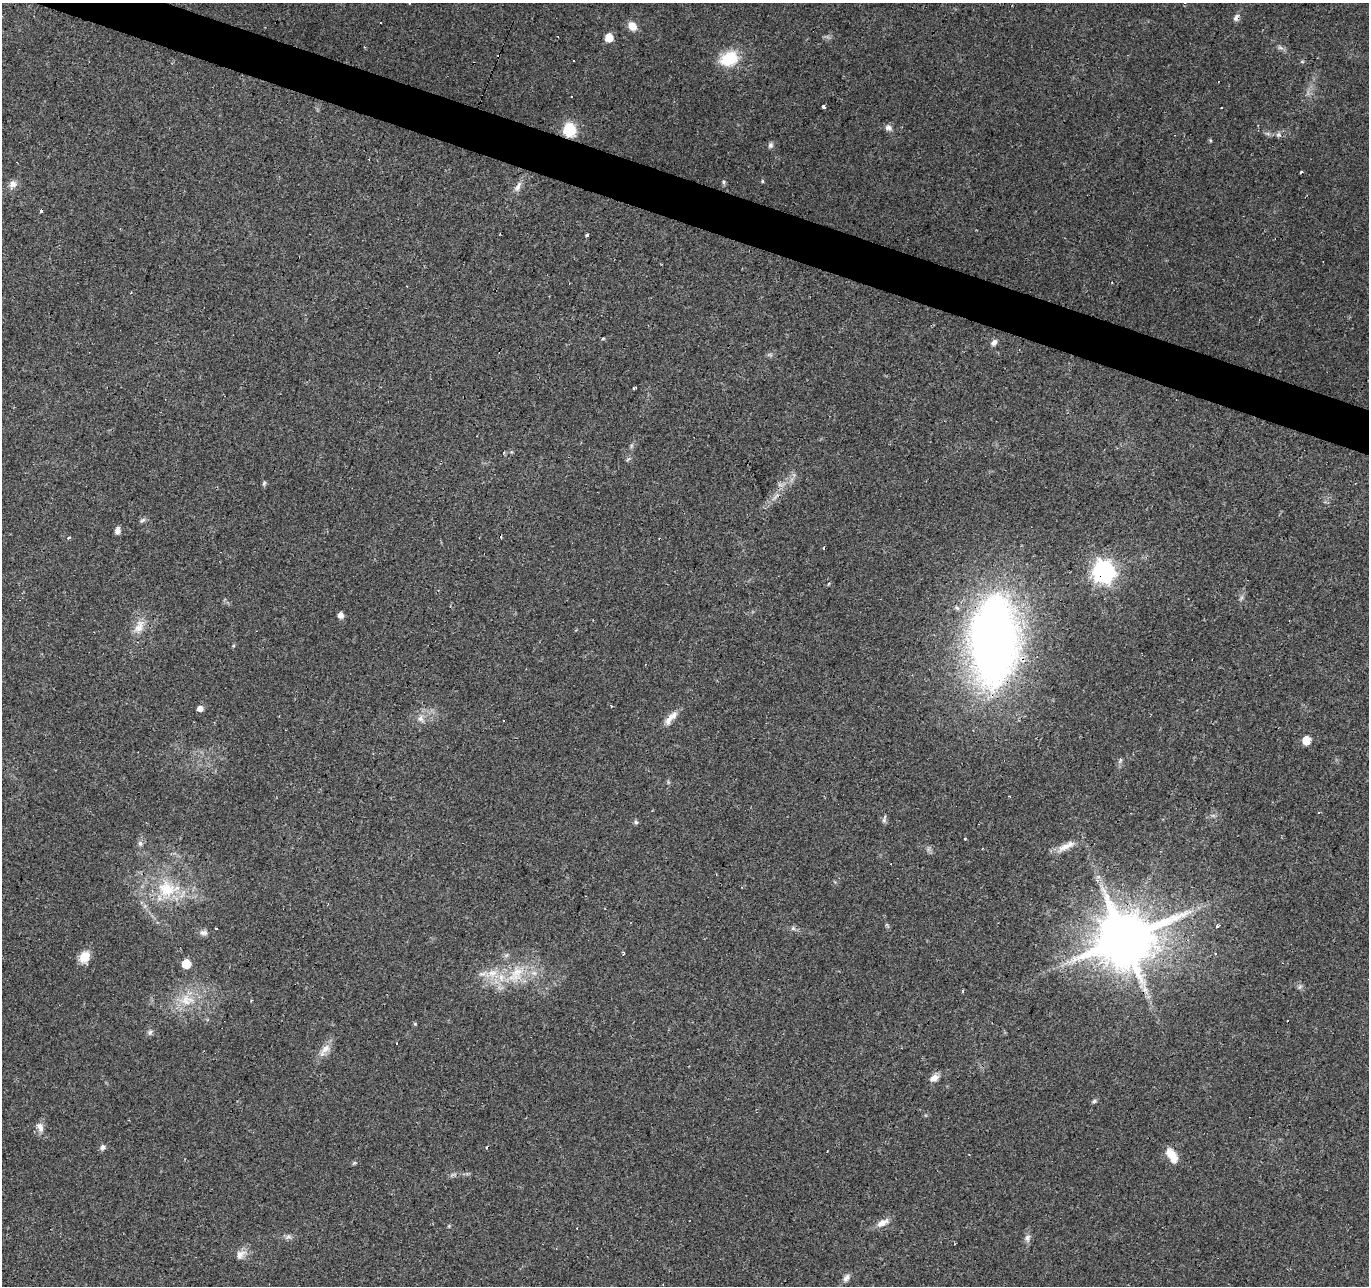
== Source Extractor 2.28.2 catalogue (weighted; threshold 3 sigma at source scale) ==
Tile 11 of 4 x 4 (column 3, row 3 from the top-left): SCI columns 2737-4103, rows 1492-2775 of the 5474 x 5616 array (HDU 1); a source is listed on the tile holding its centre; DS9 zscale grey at full resolution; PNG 1371 x 1288 px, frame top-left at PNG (2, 3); no overlay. Shown black and unused: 3% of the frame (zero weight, under 2 of 3 exposures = <1% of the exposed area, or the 3 px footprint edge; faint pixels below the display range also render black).
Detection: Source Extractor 2.28.2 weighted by HDU 2 'WHT'; one run over the whole footprint, this tile lists its part. Background 0.066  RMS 0.0056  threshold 0.025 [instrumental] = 3 sigma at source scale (4.5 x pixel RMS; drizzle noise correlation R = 1.50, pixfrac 1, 0.0396/0.0396 arcsec/px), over >= 5 px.
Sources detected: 84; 9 cosmic-ray / hot-pixel residue — not listed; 2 inside a brighter listed object's ellipse — not listed separately; the other 73 listed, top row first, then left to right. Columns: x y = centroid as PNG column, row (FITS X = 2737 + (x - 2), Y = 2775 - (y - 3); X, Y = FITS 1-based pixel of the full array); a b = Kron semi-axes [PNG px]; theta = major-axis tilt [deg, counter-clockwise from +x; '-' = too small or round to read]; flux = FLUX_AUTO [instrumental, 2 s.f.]
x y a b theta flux
410 3 3 3 - 1
1236 18 10 6 74 2
632 26 10 8 -46 5.8
609 37 6 6 - 9.6
1280 48 9 4 -9 1.3
729 59 18 13 24 21
824 106 3 3 - 6.4
888 128 9 7 -27 2.3
569 130 7 6 - 72
1278 135 6 5 - 1.1
770 145 8 6 76 1.5
1301 172 3 3 - 2.4
762 181 4 4 - 0.61
724 182 5 5 - 0.92
13 184 11 9 -3 3.2
518 186 17 6 64 3.1
587 235 3 3 - 2.2
1112 283 3 2 - 0.42
994 343 10 6 52 2.1
770 355 7 4 -19 0.99
634 388 3 3 - 1
628 459 7 4 37 0.83
264 483 6 5 - 0.92
775 497 13 4 50 2.2
143 520 9 5 27 1.2
117 530 8 6 84 2.3
69 537 4 3 - 1
1103 572 9 8 - 310
340 615 5 5 - 3.4
139 627 20 11 60 6.8
993 642 68 35 88 490
233 646 5 4 - 0.6
611 706 3 3 - 0.72
200 708 6 5 - 2.8
420 718 9 9 - 3
671 718 23 7 49 5.1
1306 740 6 6 - 12
1319 812 4 2 - 0.42
884 820 7 6 - 1.3
636 822 6 5 - 1.1
965 839 3 3 - 0.58
140 843 8 6 -76 1.6
1066 846 29 8 27 6.6
982 848 3 2 - 0.72
167 889 28 25 -22 26
1217 926 4 4 - 2.4
216 928 4 3 - 3.3
793 928 6 6 - 1.2
204 933 11 6 -1 2.1
1124 939 16 14 33 4300
623 953 5 3 - 0.61
1216 953 3 3 - 1.2
84 957 13 11 56 7.5
186 964 6 6 - 13
492 973 14 10 10 7.4
516 973 26 16 59 16
1300 987 8 4 45 1
187 1000 21 17 2 14
415 1024 5 3 - 0.55
150 1032 7 6 - 1.5
325 1049 17 9 42 5.1
934 1078 11 8 33 4.1
1094 1101 6 5 - 1
40 1127 15 8 -68 3.4
102 1147 7 6 - 1.7
487 1147 3 3 - 1.1
1172 1156 18 9 -56 8.4
354 1163 6 4 18 0.72
882 1223 17 8 30 4.9
288 1237 9 5 8 1.7
1028 1238 10 8 -84 2.3
240 1254 15 10 44 4.2
846 1278 13 6 55 2.4
Overlapping masked pixels (flux is a lower limit): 4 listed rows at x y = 569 130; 1103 572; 993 642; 1124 939
Isophote crosses this tile's border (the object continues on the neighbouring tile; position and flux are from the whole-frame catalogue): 1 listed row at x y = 410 3